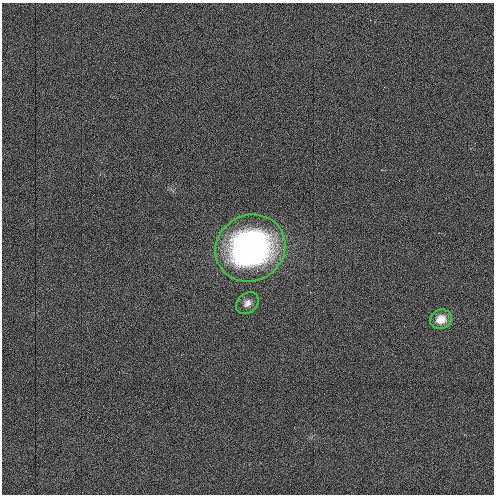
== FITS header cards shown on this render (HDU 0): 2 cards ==
NAXIS1  =                  492 / Axis length
NAXIS2  =                  492 / Axis length

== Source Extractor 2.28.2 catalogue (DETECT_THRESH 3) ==
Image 492 x 492 px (HDU 0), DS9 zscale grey, 1 PNG px = 1 image px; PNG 496 x 496 px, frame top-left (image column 1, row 492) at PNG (2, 3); each listed source drawn as its Kron ellipse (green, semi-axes under 4 px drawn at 4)
Background 6.26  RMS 3.5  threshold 10.5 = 3 sigma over >= 5 px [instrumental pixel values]
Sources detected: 3; all 3 listed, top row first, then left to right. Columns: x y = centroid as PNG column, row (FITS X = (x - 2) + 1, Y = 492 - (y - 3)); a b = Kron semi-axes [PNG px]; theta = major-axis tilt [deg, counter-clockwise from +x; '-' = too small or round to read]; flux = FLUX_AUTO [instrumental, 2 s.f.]
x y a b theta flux
250 248 36 33 29 73000
247 303 12 9 44 1400
441 319 11 9 21 2500